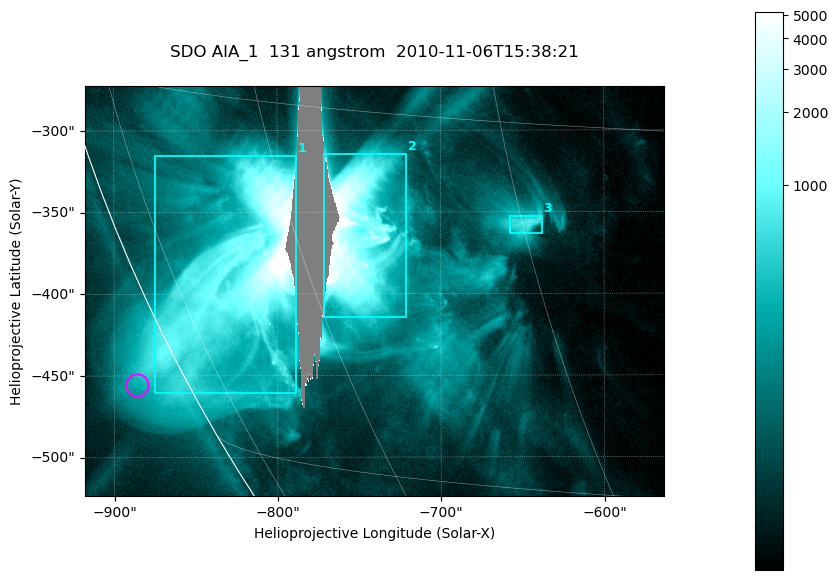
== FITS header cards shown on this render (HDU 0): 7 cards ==
TELESCOP= 'SDO     '           /
INSTRUME= 'AIA_1   '           /
WAVELNTH=                  131 /
WAVEUNIT= 'angstrom'           /
DATE-OBS= '2010-11-06T15:38:21.62' /
CTYPE1  = 'HPLN-TAN'           /
CTYPE2  = 'HPLT-TAN'           /

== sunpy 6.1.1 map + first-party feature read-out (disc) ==
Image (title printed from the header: SDO AIA_1  131 angstrom  2010-11-06T15:38:21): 590 x 417 px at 0.601 arcsec/px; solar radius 968 arcsec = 1612 px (partial field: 2.6% of the solar disc is inside the frame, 85% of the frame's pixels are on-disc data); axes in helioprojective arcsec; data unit not stated in the header (colour bar unlabelled)
Pointing: header CRPIX1/2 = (2045.07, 2040.72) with CRVAL1/2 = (0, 0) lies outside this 590 x 417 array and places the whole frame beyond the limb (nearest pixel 1.35 R_sun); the SolarSoft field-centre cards XCEN/YCEN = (-740.4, -398.3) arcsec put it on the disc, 766 arcsec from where CRPIX/CRVAL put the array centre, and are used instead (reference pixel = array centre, CRVAL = XCEN/YCEN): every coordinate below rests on XCEN/YCEN
Orientation: roll -0.139 deg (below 1 deg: not rotated)
Missing data: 3.8% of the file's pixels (4.6% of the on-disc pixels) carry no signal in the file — constant fill value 16383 (padding / dropout), within Tx -796..-760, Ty -470..-272 arcsec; drawn neutral grey and excluded from every search
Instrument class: DISC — disc imager (sunpy class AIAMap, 131 A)
Bright regions (active regions / flare kernels): reference = the on-disc median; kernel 5 px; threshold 5 sigma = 425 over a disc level ~78.8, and >= 1.15x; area >= 246 px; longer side >= 5 px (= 3 arcsec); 3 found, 3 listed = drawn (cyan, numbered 1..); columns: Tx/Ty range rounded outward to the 2 arcsec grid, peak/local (2 s.f.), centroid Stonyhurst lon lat
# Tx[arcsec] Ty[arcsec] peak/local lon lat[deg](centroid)
1 -876..-788 -462..-314 172 -67 -22
2 -772..-720 -414..-314 159 -55 -20
3 -658..-638 -364..-352 9.5 -45 -19
Off-limb structures (1.02-1.3 R_sun): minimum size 123 px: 2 found; the strongest spans PA ~115..120 deg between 1.02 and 1.05 R_sun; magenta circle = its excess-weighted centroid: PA ~115 deg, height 1.03 R_sun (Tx ~-886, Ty ~-456 arcsec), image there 3.2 x the reference